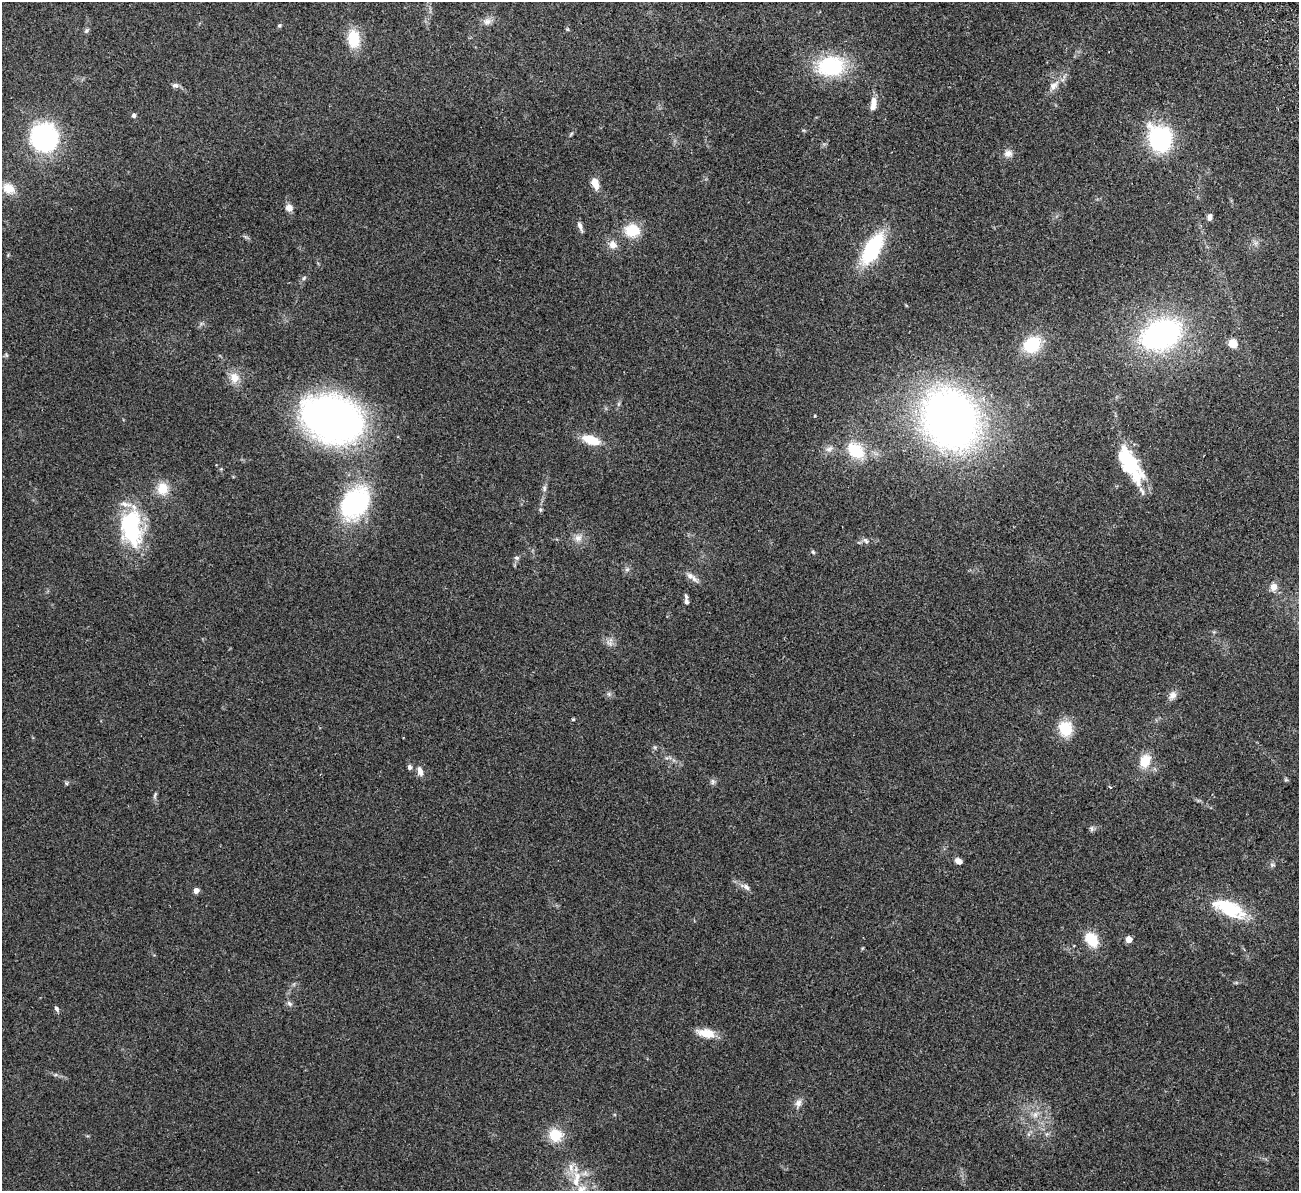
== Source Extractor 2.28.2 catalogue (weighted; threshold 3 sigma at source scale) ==
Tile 10 of 4 x 4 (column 2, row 3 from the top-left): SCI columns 1354-2650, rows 1355-2543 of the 5300 x 5207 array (HDU 1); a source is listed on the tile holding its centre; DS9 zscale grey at full resolution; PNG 1301 x 1193 px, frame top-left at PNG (2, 2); no overlay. Shown black and unused: <1% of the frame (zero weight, under 2 of 3 exposures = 3% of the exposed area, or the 3 px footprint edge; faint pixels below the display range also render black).
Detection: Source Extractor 2.28.2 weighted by HDU 2 'WHT'; one run over the whole footprint, this tile lists its part. Background 0.0951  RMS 0.0086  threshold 0.0389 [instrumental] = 3 sigma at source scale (4.5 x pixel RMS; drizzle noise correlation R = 1.50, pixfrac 1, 0.05/0.05 arcsec/px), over >= 5 px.
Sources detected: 81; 7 inside a brighter listed object's ellipse — not listed separately; the other 74 listed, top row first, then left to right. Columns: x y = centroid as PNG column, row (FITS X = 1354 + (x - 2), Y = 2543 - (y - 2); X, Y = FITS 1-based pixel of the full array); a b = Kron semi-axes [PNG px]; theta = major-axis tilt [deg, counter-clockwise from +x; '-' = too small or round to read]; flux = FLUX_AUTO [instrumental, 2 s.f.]
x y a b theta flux
487 22 11 8 22 4.5
279 25 5 5 - 1.2
567 29 5 4 - 1.1
86 30 7 6 - 1.7
354 39 22 14 -87 22
831 66 30 23 6 60
175 85 9 6 -6 2.7
1053 86 14 9 40 6.2
874 101 12 8 -89 5.7
134 115 5 5 - 2
571 134 6 4 46 1.1
44 138 21 20 - 160
1160 139 19 16 -65 120
1008 153 11 9 2 5
595 183 11 6 -69 10
8 188 15 11 -26 12
289 208 8 7 - 5.4
1210 217 9 6 86 2.9
580 226 14 5 -71 3.2
632 230 18 14 3 21
613 245 12 10 -56 6.2
872 249 34 15 60 63
304 278 6 5 - 1.5
1161 334 31 20 22 220
1233 343 9 8 - 10
1032 344 22 18 39 30
6 355 6 4 -71 1.1
234 378 14 13 - 9.9
815 416 3 3 - 0.85
332 419 52 37 -23 410
950 419 51 43 -63 490
591 440 21 9 -18 18
829 449 12 7 29 4.1
856 450 22 15 -38 30
1137 479 59 18 -79 29
544 488 9 4 82 2.2
162 489 17 14 88 14
355 503 32 23 52 110
540 510 7 5 -71 1.4
131 529 44 28 -71 65
578 538 10 10 - 5.5
866 541 9 5 -42 2.1
813 552 6 4 -45 1.2
516 558 7 5 -2 1.7
627 569 7 4 19 1.6
690 576 11 8 -27 4.7
1273 587 9 8 - 5.9
686 602 8 6 -77 3
609 643 11 3 -29 2.4
1172 695 11 9 47 4.8
573 719 5 3 - 0.84
1065 729 15 13 -72 25
1145 761 16 12 70 16
409 767 6 5 - 2.3
420 771 11 6 -76 5.3
1286 780 6 4 -18 1.1
713 782 9 5 -84 2.1
1110 787 5 3 - 0.89
1092 829 9 4 -89 1.7
958 861 5 4 - 7.5
1272 865 6 6 - 1.7
746 887 14 7 -28 4.2
196 890 4 4 - 7.4
1229 909 43 17 -24 44
1129 939 4 4 - 14
1092 940 15 11 -55 22
289 1003 8 6 -32 2.3
56 1009 8 4 -57 2
706 1033 23 10 -10 13
798 1103 11 9 68 4.3
1035 1115 9 7 75 4.1
555 1135 17 16 - 17
571 1167 14 6 89 5.3
581 1190 17 12 83 14
Isophote crosses this tile's border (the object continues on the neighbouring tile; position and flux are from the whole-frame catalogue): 1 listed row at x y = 581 1190
Unlisted compact peaks at least as high as the median listed source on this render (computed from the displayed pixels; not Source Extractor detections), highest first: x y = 66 783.